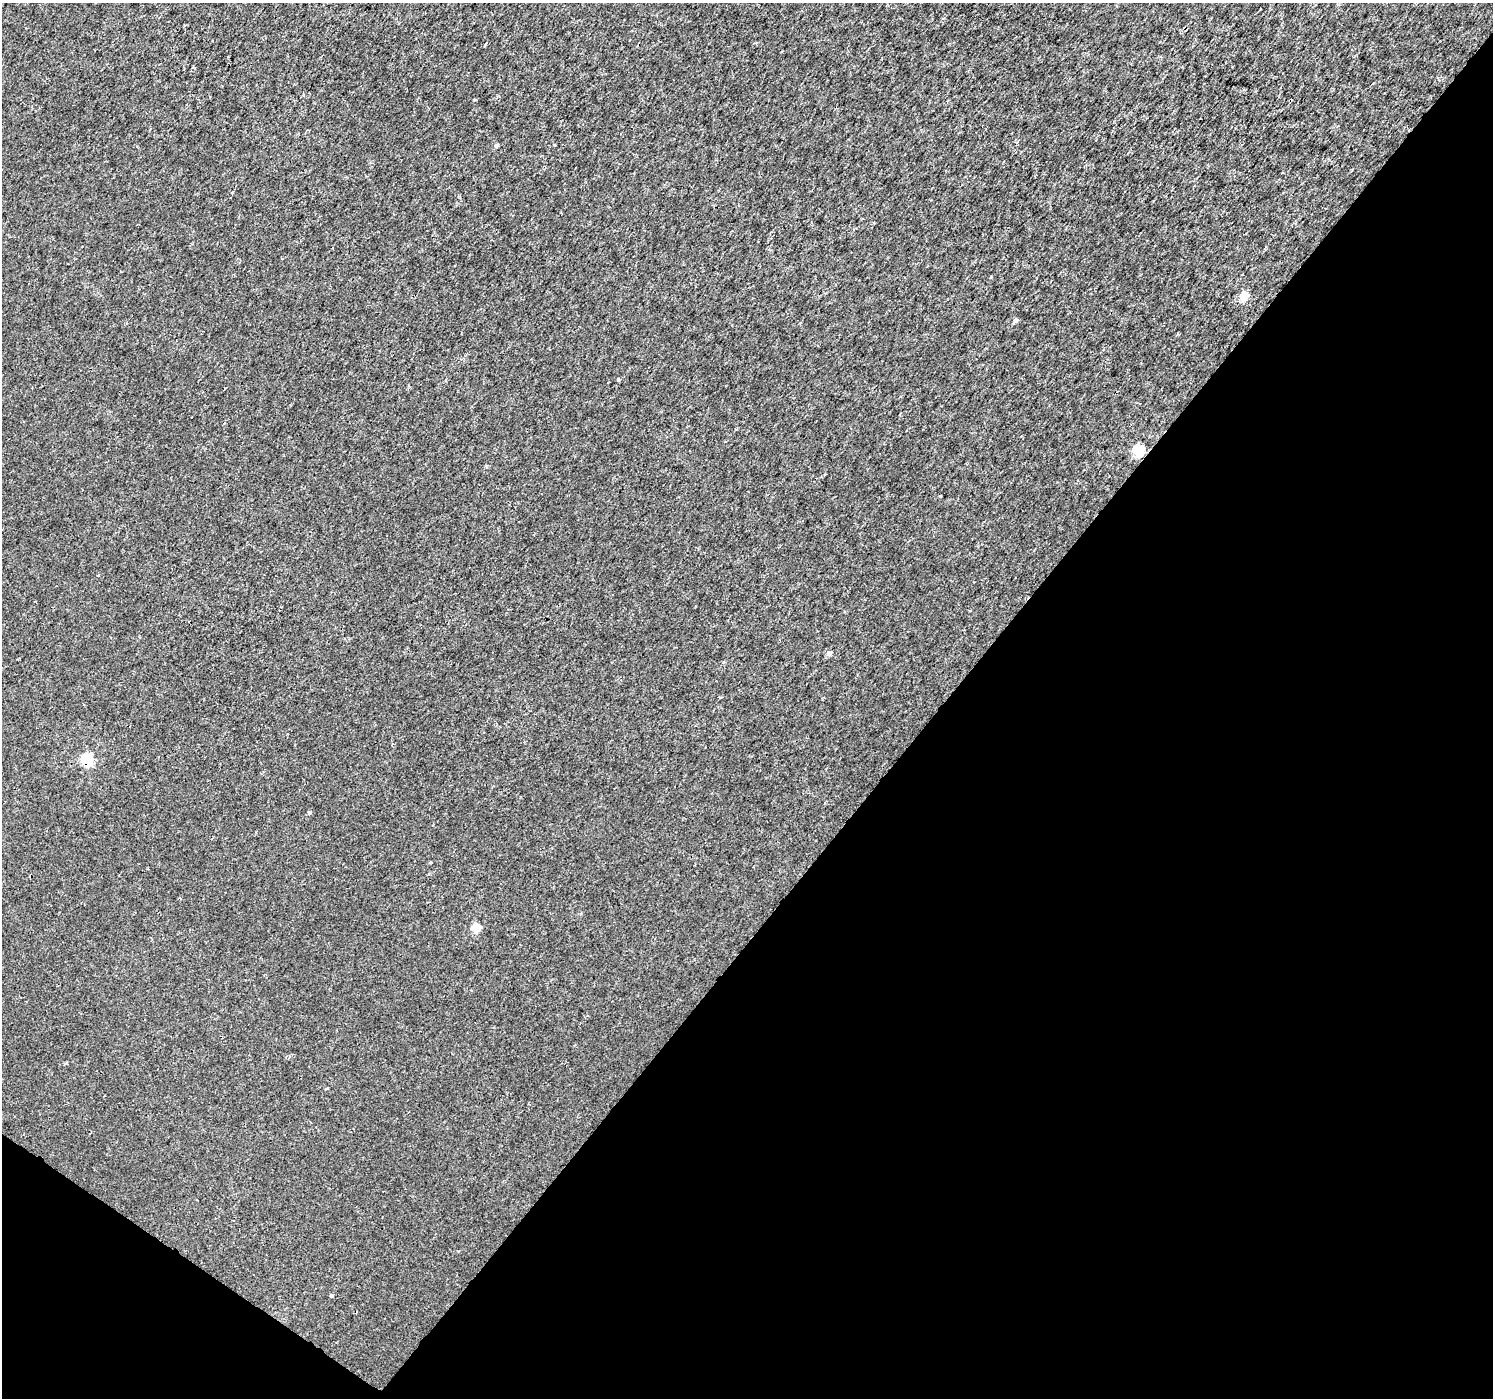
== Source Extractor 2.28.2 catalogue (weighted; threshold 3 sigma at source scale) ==
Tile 15 of 4 x 4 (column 3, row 4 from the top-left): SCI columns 2989-4479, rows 246-1641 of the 5970 x 6010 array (HDU 1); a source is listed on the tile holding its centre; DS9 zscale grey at full resolution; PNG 1495 x 1400 px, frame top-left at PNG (2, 3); no overlay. Shown black and unused: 39% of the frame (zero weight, under 3 of 4 exposures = <1% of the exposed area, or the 3 px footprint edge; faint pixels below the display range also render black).
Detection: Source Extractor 2.28.2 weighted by HDU 2 'WHT'; one run over the whole footprint, this tile lists its part. Background 0.00228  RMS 0.0023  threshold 0.0103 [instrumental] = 3 sigma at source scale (4.5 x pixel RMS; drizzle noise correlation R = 1.50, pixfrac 1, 0.0396/0.0396 arcsec/px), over >= 5 px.
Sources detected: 9; all 9 listed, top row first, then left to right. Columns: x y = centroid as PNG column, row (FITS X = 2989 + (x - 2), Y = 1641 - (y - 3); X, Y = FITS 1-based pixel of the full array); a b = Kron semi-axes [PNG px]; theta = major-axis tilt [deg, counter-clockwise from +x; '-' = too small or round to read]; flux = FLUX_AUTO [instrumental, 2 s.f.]
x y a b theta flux
496 145 5 5 - 0.46
1244 296 5 5 - 6.9
1015 320 5 4 - 0.69
1139 450 6 5 - 18
829 653 5 4 - 1.1
87 759 6 6 - 25
309 812 5 4 - 0.34
476 927 5 5 - 7.5
331 1295 5 4 - 0.32
Overlapping masked pixels (flux is a lower limit): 1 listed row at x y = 87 759